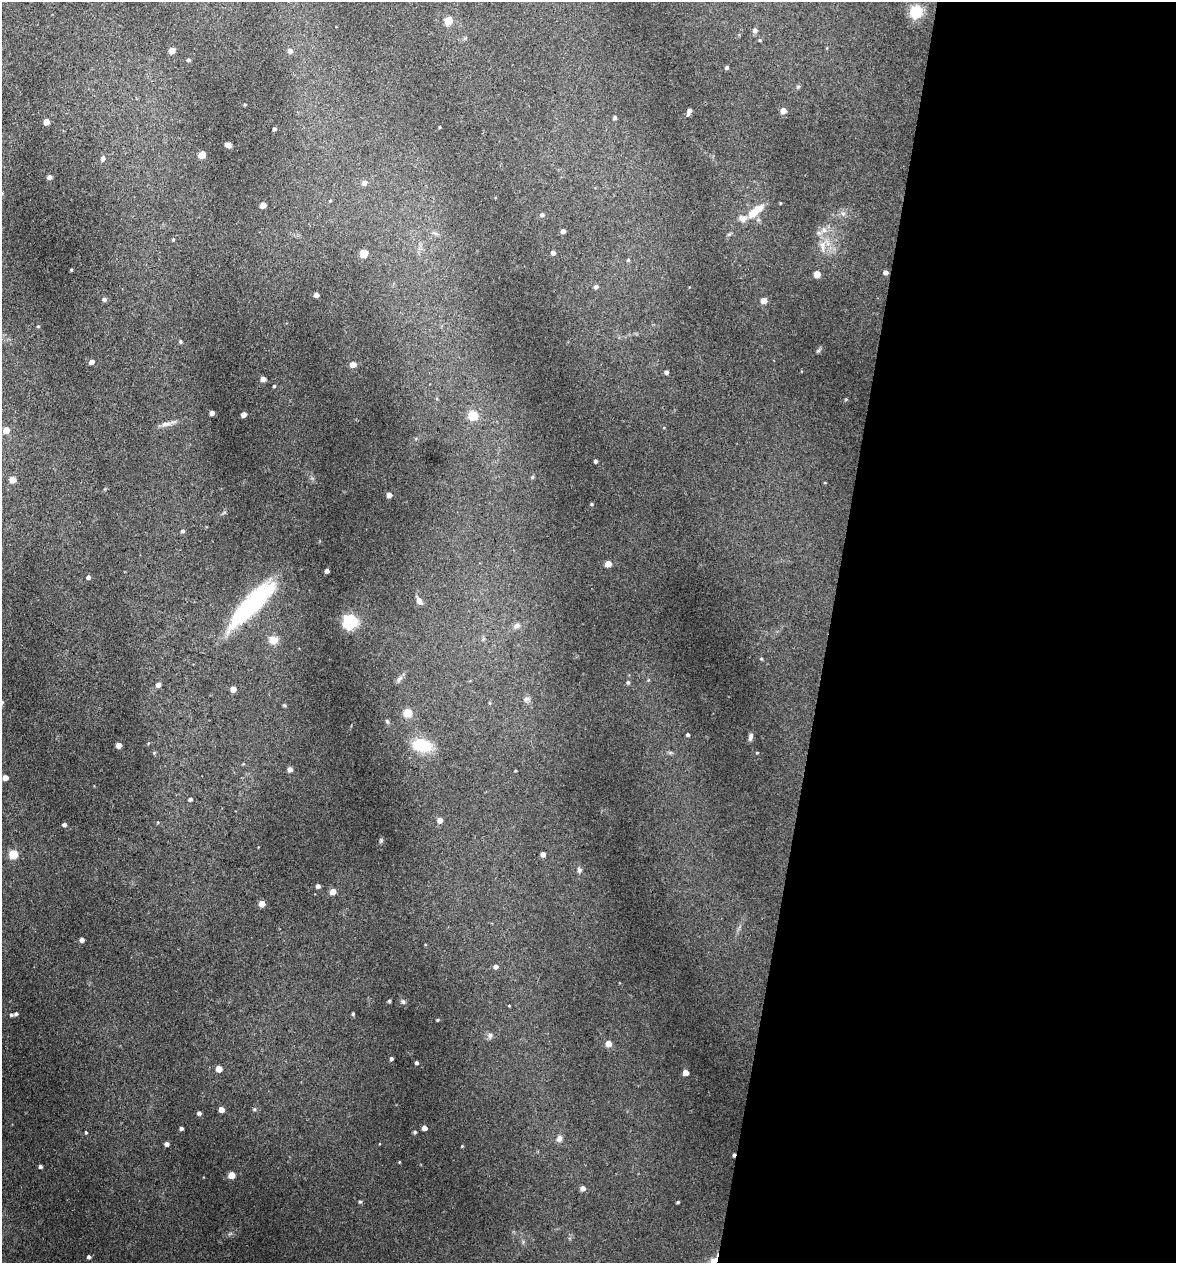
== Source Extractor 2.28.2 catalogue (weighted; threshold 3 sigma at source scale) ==
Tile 12 of 4 x 4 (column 4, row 3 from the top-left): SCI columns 3651-4824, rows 1269-2529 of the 5073 x 5061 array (HDU 1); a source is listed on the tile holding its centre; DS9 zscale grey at full resolution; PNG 1178 x 1265 px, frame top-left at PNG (2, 2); no overlay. Shown black and unused: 30% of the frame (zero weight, under 3 of 4 exposures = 1% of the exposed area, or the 3 px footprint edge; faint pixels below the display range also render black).
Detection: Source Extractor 2.28.2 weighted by HDU 2 'WHT'; one run over the whole footprint, this tile lists its part. Background 0.122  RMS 0.0083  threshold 0.0373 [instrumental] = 3 sigma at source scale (4.5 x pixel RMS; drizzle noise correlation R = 1.50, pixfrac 1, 0.05/0.05 arcsec/px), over >= 5 px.
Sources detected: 127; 1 inside a brighter object's white glare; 1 cosmic-ray / hot-pixel residue — not listed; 2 inside a brighter listed object's ellipse — not listed separately; the other 123 listed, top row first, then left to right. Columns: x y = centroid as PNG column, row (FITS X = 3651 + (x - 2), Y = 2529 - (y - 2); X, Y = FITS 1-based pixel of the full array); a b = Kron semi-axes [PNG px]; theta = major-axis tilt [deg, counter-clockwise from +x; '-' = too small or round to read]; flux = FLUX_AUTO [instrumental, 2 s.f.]
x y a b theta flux
916 11 6 6 - 110
448 20 5 5 - 21
755 30 6 5 - 2.8
760 40 5 4 - 0.95
172 50 5 4 - 8.6
290 51 6 5 - 3.1
188 60 4 4 - 1.1
727 67 4 4 - 1.7
798 87 5 5 - 1.2
783 111 5 5 - 5.7
689 112 8 4 69 3.7
615 117 4 4 - 1.9
46 122 5 4 - 7.8
440 127 4 2 - 0.7
274 129 4 3 - 1.6
228 145 6 4 -17 2.8
202 155 5 5 - 16
103 158 7 5 80 1.9
49 177 4 4 - 2.9
364 183 6 5 - 4.3
2 193 4 3 - 0.71
330 200 5 3 - 0.72
780 203 4 3 - 0.63
263 205 5 4 - 7.9
755 211 25 9 40 15
843 213 7 4 0 1.8
542 215 5 5 - 1.7
824 230 7 6 - 2.9
563 231 4 4 - 3.6
173 239 4 4 - 0.92
822 246 16 6 -82 6
364 253 5 5 - 22
553 253 4 4 - 3.1
628 260 5 4 - 0.97
71 270 3 2 - 0.91
885 272 4 4 - 3.6
817 274 5 5 - 12
596 287 5 5 - 2.9
316 295 4 4 - 3.8
104 300 7 5 -31 2
764 300 5 4 - 9.9
38 326 4 3 - 0.8
180 341 5 4 - 1.3
818 350 7 4 44 1.3
91 362 5 4 - 4
353 364 5 4 - 8
666 372 4 4 - 2.3
263 379 4 4 - 5.9
274 386 3 3 - 0.97
212 413 4 4 - 4.4
244 414 4 4 - 5.7
473 415 5 5 - 39
166 424 14 6 10 4.3
6 430 5 5 - 11
596 461 4 3 - 1.9
532 477 6 4 45 1.1
13 480 8 7 - 4.7
389 495 4 4 - 5.5
592 504 4 3 - 1
182 531 5 5 - 1.6
608 564 5 4 - 10
327 571 4 4 - 2.8
88 577 4 4 - 2.1
419 600 9 6 -58 3.6
251 606 67 18 46 88
350 621 6 6 - 200
517 626 9 7 49 3.1
273 640 10 8 0 9
761 659 4 4 - 0.81
400 679 10 5 41 2.6
628 682 5 4 - 1.4
158 685 5 4 - 3.1
233 689 5 4 - 8.7
526 699 8 6 16 2.3
408 713 5 5 - 29
387 721 7 4 -62 1.2
688 735 4 4 - 1.7
750 737 9 4 75 2.1
119 745 4 4 - 7.1
421 745 18 12 -11 33
154 753 5 4 - 0.89
757 753 4 2 - 0.63
290 769 4 4 - 4.5
5 778 5 5 - 5.9
190 799 5 4 - 1.7
440 820 5 5 - 5.2
64 825 4 4 - 2.4
13 854 5 5 - 35
543 854 4 4 - 4.2
579 870 7 5 -82 2
318 886 4 4 - 3
333 892 5 4 - 8.8
262 903 5 4 - 8.2
82 940 4 4 - 3.5
496 967 5 5 - 2.7
389 1001 3 3 - 1.4
403 1001 7 5 -48 1.6
509 1006 3 3 - 0.69
16 1014 5 4 - 1.7
353 1014 4 3 - 1.1
437 1020 3 3 - 0.76
490 1036 9 6 89 2.2
608 1043 5 5 - 8.3
391 1059 3 3 - 1.7
417 1063 3 3 - 1.6
219 1069 5 4 - 9.3
685 1072 4 4 - 9.2
221 1109 4 4 - 7
254 1109 5 4 - 1.1
199 1113 4 4 - 2.2
181 1128 3 3 - 2
424 1128 4 4 - 5.2
86 1132 4 3 - 0.95
415 1132 4 4 - 1.2
559 1139 8 7 - 3.5
167 1144 4 4 - 2.9
462 1146 3 3 - 0.66
40 1167 4 3 - 1.7
231 1175 5 5 - 13
583 1188 5 5 - 4.3
360 1202 5 4 - 1.1
678 1202 3 3 - 0.97
89 1257 4 4 - 1.8
Isophote crosses this tile's border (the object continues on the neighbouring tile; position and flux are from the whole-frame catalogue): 1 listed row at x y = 2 193
Unlisted compact peaks at least as high as the median listed source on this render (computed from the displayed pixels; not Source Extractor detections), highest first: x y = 381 840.